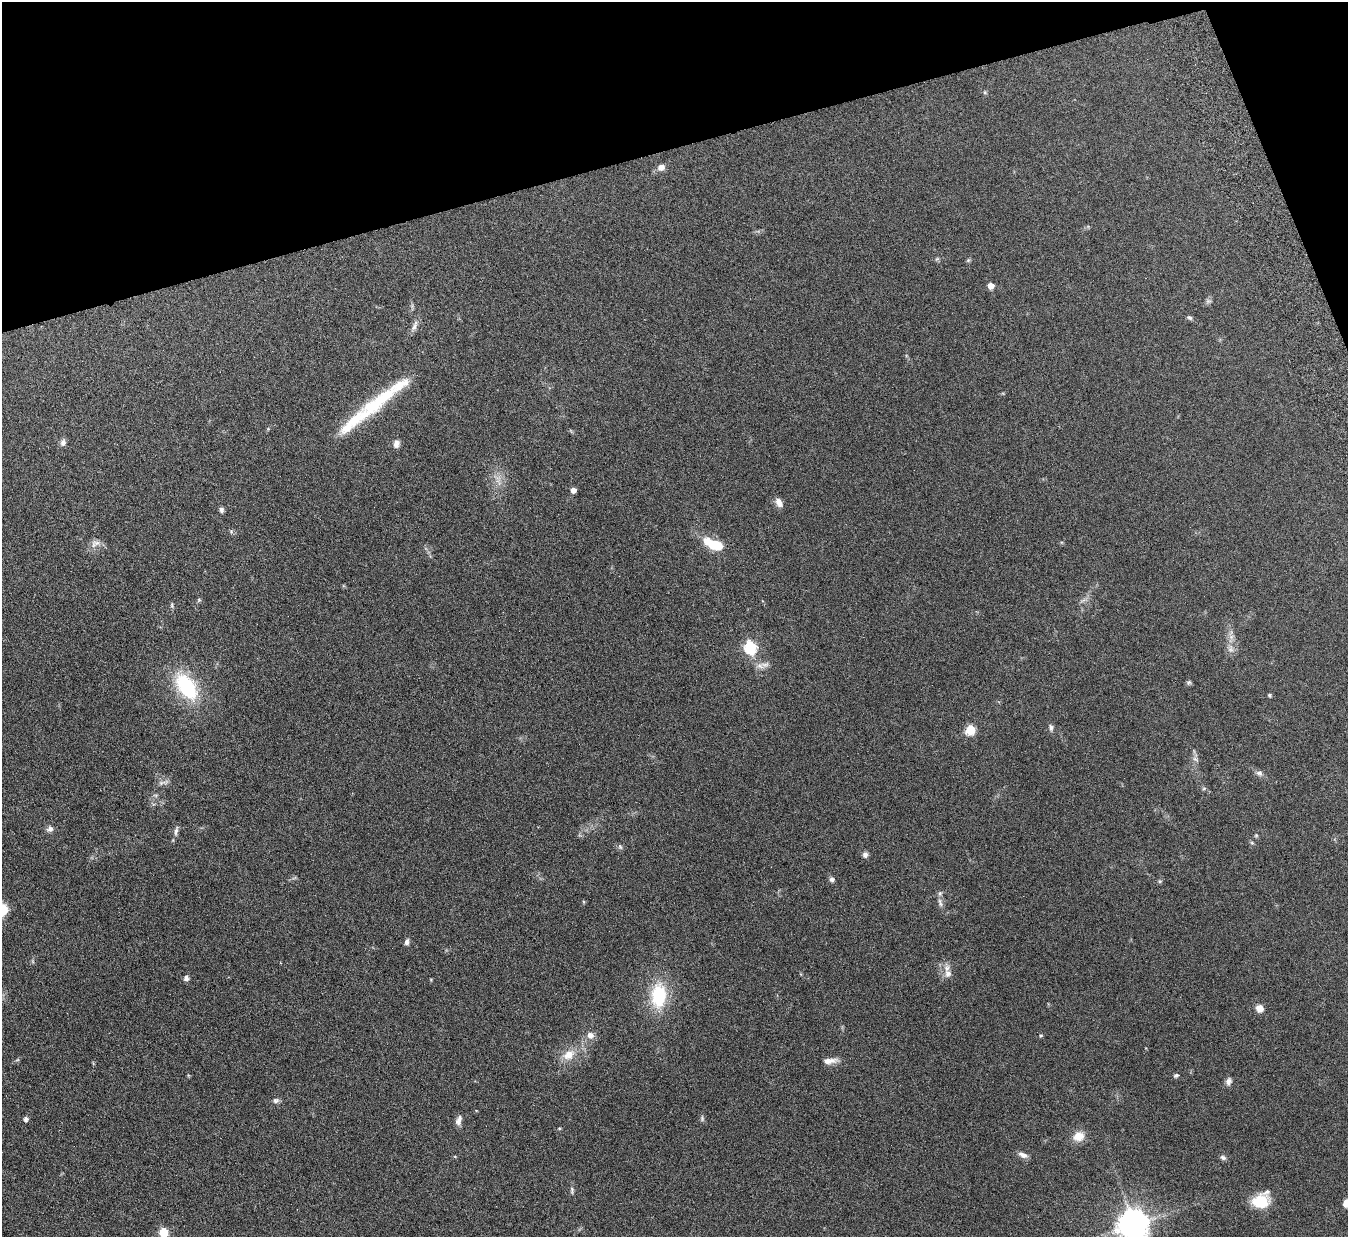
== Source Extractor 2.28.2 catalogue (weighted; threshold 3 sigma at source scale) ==
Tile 3 of 4 x 4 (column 3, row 1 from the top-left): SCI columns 2748-4093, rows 3879-5113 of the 5494 x 5412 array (HDU 1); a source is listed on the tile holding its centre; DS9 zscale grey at full resolution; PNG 1350 x 1239 px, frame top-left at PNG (2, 2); no overlay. Shown black and unused: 14% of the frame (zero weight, under 4 of 7 exposures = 3% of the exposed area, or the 3 px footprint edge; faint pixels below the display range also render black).
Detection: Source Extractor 2.28.2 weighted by HDU 2 'WHT'; one run over the whole footprint, this tile lists its part. Background 0.229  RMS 0.0072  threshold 0.0293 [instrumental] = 3 sigma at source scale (4.09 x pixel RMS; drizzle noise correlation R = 1.36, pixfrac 0.8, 0.05/0.05 arcsec/px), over >= 5 px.
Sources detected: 70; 2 too faint to see at this stretch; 1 inside a brighter object's white glare — not listed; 5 inside a brighter listed object's ellipse — not listed separately; the other 62 listed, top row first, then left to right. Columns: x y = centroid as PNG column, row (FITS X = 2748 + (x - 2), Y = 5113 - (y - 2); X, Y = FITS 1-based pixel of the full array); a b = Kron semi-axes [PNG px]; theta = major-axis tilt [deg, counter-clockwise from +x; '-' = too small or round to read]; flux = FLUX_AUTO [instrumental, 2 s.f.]
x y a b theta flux
985 92 6 4 72 0.77
661 167 9 8 - 3.4
937 259 6 4 19 0.94
968 260 6 5 - 0.83
991 286 5 5 - 6.6
1208 301 8 6 12 1.5
1189 318 7 5 -32 1.3
414 326 17 6 68 3.2
354 421 62 15 39 27
63 442 9 7 80 2.3
396 444 9 7 80 3.2
573 490 5 4 - 4.2
779 503 13 7 -58 3.9
221 510 6 5 - 1.7
97 543 12 7 -22 3.3
716 545 16 9 -12 17
199 600 6 5 - 0.88
172 605 8 4 -72 1
750 647 6 6 - 76
1231 649 10 8 -81 3.2
765 664 15 7 3 3.9
1189 682 6 5 - 1.1
186 686 36 20 -55 43
1270 695 4 4 - 0.85
1051 727 9 6 -76 1.8
970 730 6 5 - 28
1195 759 11 4 -40 1.5
1259 773 10 7 -14 2.2
163 782 18 5 11 2.4
1204 788 6 4 2 0.88
50 829 8 7 - 2.5
176 831 15 5 77 2.1
1256 835 5 5 - 0.79
620 847 7 5 -68 1.3
865 855 7 6 - 2.2
832 879 7 6 - 1.8
1160 881 5 5 - 0.91
940 903 13 5 -77 2.4
407 942 8 5 76 1.9
948 974 12 10 -83 4.7
186 978 7 6 - 2.1
659 996 23 14 87 38
1260 1008 11 9 -36 4.2
590 1035 8 8 - 3.8
1041 1035 5 3 - 0.66
569 1055 18 12 33 9.7
830 1061 20 7 6 4.7
1176 1075 6 5 - 1.3
1229 1081 10 7 73 2.6
276 1101 9 7 3 1.9
702 1118 8 5 -90 1.2
26 1119 5 5 - 2.1
459 1120 13 7 71 3.1
559 1128 5 4 - 0.66
1079 1136 13 10 16 8.3
1023 1155 12 6 -23 3.1
1223 1157 8 6 -19 1.6
572 1190 10 5 84 1.5
1260 1201 16 12 13 22
1346 1203 7 5 75 4.9
1133 1224 9 9 - 1100
164 1233 6 5 - 28
Isophote crosses this tile's border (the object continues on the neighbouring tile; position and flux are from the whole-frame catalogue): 3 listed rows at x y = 1346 1203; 1133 1224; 164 1233